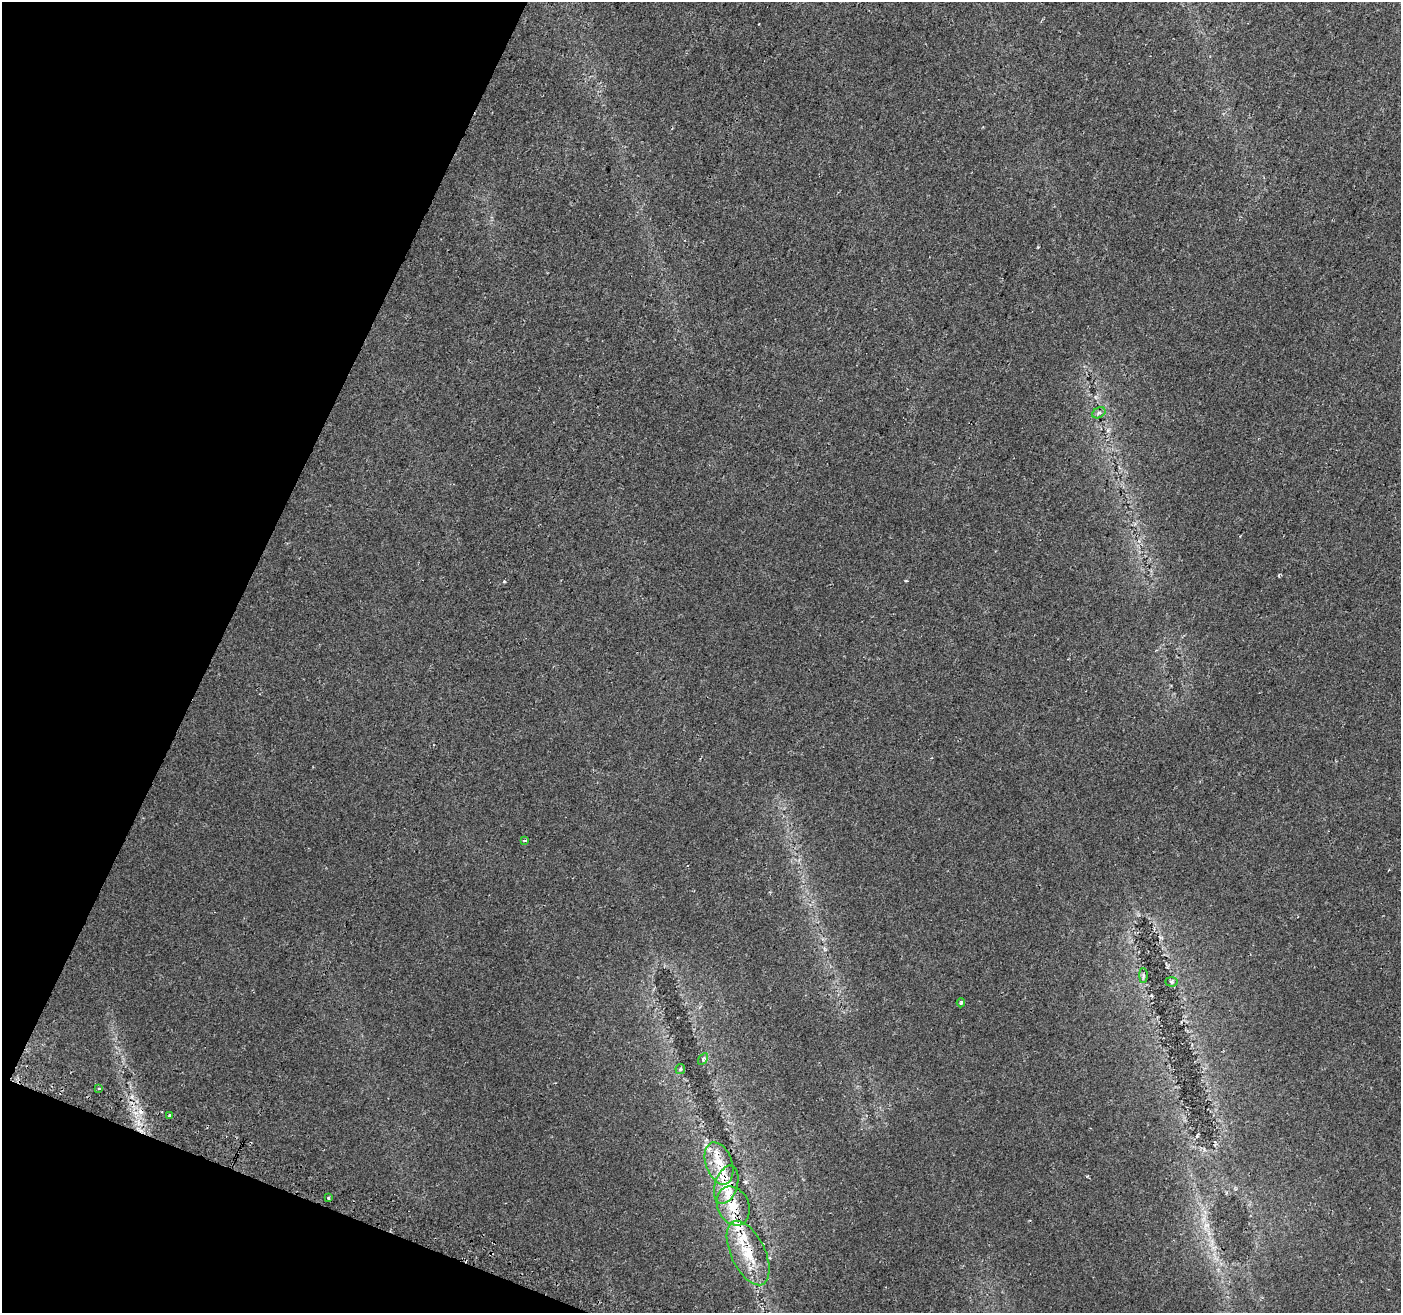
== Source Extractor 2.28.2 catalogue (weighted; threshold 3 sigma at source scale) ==
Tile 9 of 4 x 4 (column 1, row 3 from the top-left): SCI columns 14-1412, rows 1551-2861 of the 5630 x 5788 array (HDU 1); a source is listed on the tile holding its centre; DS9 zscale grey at full resolution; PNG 1403 x 1315 px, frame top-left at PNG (2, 2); each listed source drawn as its Kron ellipse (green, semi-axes under 4 px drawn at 4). Shown black and unused: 19% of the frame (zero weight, under 2 of 3 exposures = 2% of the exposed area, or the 3 px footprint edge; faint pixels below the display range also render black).
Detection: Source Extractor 2.28.2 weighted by HDU 2 'WHT'; one run over the whole footprint, this tile lists its part. Background 0.0647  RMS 0.0089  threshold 0.04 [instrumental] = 3 sigma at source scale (4.5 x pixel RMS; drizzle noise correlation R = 1.50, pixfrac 1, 0.0396/0.0396 arcsec/px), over >= 5 px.
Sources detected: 21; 2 cosmic-ray / hot-pixel residue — neither listed nor drawn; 5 inside a brighter listed object's ellipse — not listed separately; the other 14 listed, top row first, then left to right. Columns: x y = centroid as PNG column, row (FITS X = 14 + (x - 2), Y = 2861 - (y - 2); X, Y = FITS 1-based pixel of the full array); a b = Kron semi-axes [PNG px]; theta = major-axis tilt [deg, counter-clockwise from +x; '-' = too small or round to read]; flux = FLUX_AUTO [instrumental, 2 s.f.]
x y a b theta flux
1099 413 7 5 29 2
525 840 3 3 - 2.1
1143 975 7 4 -90 1.6
1171 982 6 4 -2 1.3
961 1003 4 3 - 3.6
703 1059 6 4 58 1.5
680 1069 5 4 - 1.1
99 1088 3 3 - 1.3
170 1115 3 3 - 6.2
719 1163 22 13 -71 19
726 1185 20 11 72 14
328 1198 3 3 - 3.2
733 1206 20 15 -65 20
748 1253 35 17 -65 32
Overlapping masked pixels (flux is a lower limit): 3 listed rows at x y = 719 1163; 733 1206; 748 1253
Unlisted compact peaks at least as high as the median listed source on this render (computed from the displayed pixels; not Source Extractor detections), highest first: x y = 504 581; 1087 1176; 1038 247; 906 581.